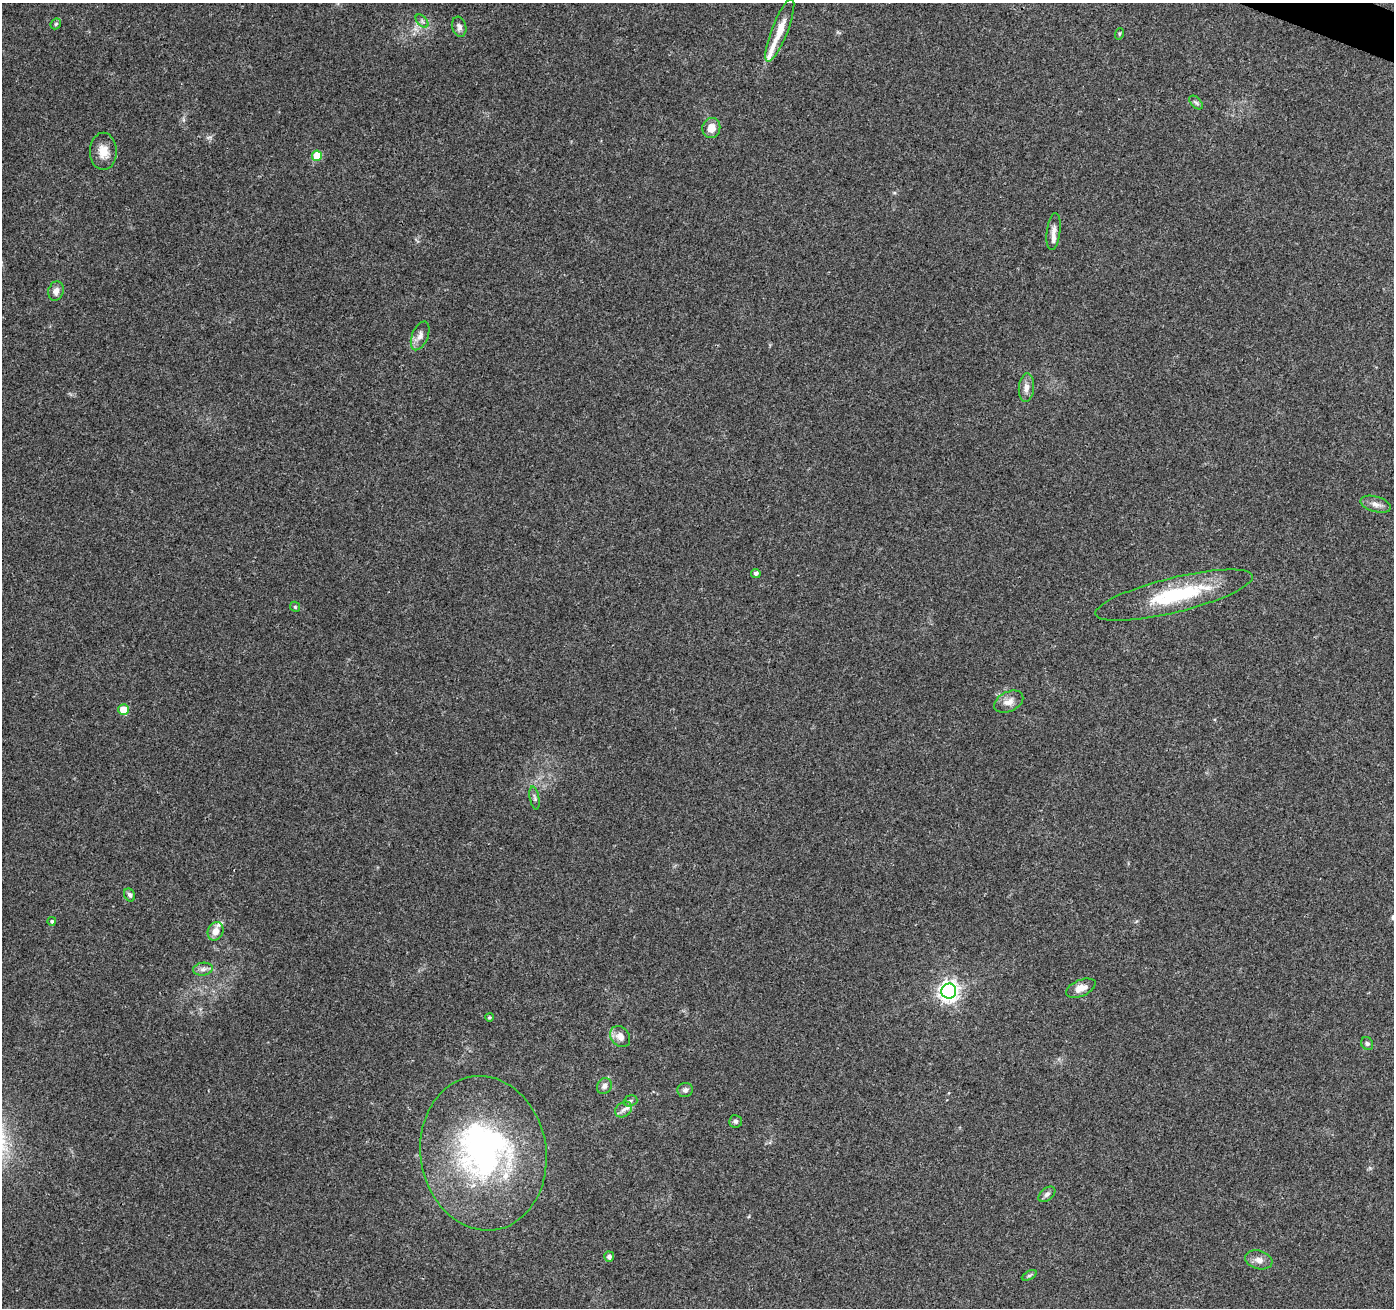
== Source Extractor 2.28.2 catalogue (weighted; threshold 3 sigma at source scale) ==
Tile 10 of 4 x 4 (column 2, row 3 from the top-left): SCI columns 1409-2800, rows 1588-2893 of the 5593 x 5721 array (HDU 1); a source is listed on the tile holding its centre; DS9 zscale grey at full resolution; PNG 1396 x 1310 px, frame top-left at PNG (2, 3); each listed source drawn as its Kron ellipse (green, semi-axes under 4 px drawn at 4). Shown black and unused: <1% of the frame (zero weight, under 3 of 4 exposures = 1% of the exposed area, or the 3 px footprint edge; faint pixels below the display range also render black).
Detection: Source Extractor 2.28.2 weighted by HDU 2 'WHT'; one run over the whole footprint, this tile lists its part. Background 0.0744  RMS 0.0045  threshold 0.0202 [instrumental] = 3 sigma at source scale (4.5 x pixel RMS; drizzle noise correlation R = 1.50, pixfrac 1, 0.0396/0.0396 arcsec/px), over >= 5 px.
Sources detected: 46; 1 inside a brighter object's white glare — neither listed nor drawn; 6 inside a brighter listed object's ellipse — not listed separately; the other 39 listed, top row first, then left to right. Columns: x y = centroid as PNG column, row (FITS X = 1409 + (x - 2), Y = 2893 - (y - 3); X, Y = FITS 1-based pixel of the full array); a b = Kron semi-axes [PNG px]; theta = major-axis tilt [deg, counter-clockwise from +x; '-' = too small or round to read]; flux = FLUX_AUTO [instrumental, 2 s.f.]
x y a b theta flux
422 21 8 4 -46 1.1
56 24 6 4 46 0.62
459 27 10 7 -76 1.8
780 30 34 8 69 7.3
1119 34 6 3 71 0.48
1196 103 8 5 -45 1
711 128 10 9 - 4.7
103 151 18 13 -90 5.8
317 156 5 5 - 13
1054 232 18 7 83 2.7
56 291 10 7 73 2.6
420 336 15 8 68 2.9
1026 388 14 7 85 3
1376 504 15 7 -16 2.8
756 573 5 4 - 1.2
1174 595 81 17 14 37
295 607 5 4 - 0.55
1009 702 15 10 25 3.8
123 710 5 5 - 8.1
535 798 12 4 -79 1.1
130 895 7 5 -62 1.3
52 921 4 4 - 0.82
215 931 9 7 67 3.8
203 969 10 6 9 1.9
1081 988 16 8 23 3.9
949 991 7 7 - 250
489 1017 4 4 - 0.65
620 1037 11 9 -49 3.9
1367 1044 7 5 -54 0.89
604 1086 8 7 - 1.9
685 1090 8 7 - 1.5
630 1101 7 5 17 0.98
624 1109 9 7 35 1.9
736 1121 6 6 - 1.1
483 1153 77 63 -81 120
1047 1194 9 6 39 1.5
609 1257 5 5 - 1.6
1259 1260 14 9 -16 3.1
1029 1275 8 4 26 0.78